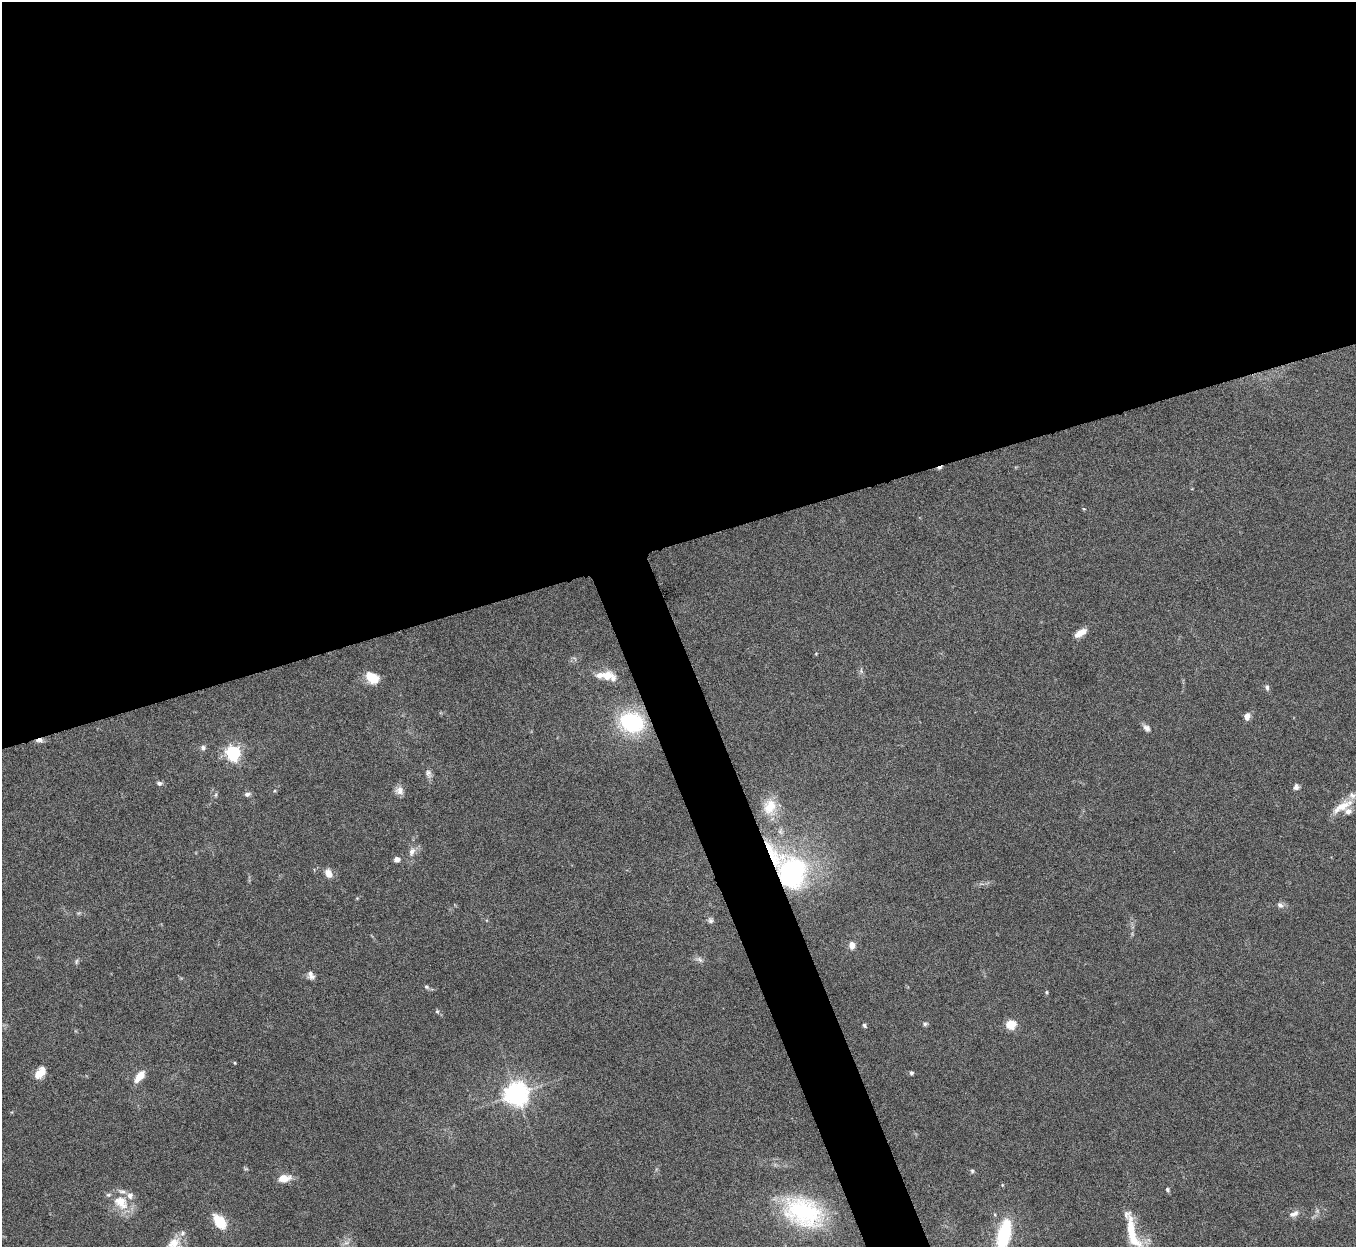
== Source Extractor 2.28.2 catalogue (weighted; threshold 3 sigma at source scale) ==
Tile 2 of 4 x 4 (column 2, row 1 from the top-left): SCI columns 1356-2709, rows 3885-5129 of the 5421 x 5406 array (HDU 1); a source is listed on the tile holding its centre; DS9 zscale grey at full resolution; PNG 1358 x 1249 px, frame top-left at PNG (2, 2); no overlay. Shown black and unused: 46% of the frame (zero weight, under 5 of 10 exposures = <1% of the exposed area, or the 3 px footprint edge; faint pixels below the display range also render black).
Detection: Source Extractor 2.28.2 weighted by HDU 2 'WHT'; one run over the whole footprint, this tile lists its part. Background 0.146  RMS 0.0057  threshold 0.0235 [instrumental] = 3 sigma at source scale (4.09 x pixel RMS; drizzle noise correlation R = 1.36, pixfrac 0.8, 0.05/0.05 arcsec/px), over >= 5 px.
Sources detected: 67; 1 cosmic-ray / hot-pixel residue — not listed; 9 inside a brighter listed object's ellipse — not listed separately; the other 57 listed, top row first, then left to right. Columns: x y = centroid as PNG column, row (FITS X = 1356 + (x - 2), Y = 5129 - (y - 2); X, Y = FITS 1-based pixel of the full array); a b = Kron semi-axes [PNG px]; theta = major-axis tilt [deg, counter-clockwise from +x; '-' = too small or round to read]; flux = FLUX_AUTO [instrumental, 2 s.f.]
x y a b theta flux
1084 509 5 3 - 0.39
1080 633 16 7 30 5.3
816 653 5 3 - 0.44
861 671 8 5 -76 1.2
607 676 15 11 50 5.5
372 678 13 10 -33 11
1267 687 9 5 -74 1.5
1247 716 6 5 - 4.5
632 722 21 16 -13 57
1147 728 11 7 -45 2.2
39 740 8 6 2 2.1
203 748 7 7 - 1.5
233 753 6 6 - 140
428 773 12 8 -71 2.3
159 783 7 5 2 1.4
1296 787 8 7 - 1.7
399 791 11 10 - 3.3
247 794 8 6 9 1.7
216 795 7 4 81 0.78
1342 806 32 10 31 9
770 807 23 17 81 12
412 852 13 8 70 3.5
773 855 44 13 -63 20
397 859 7 6 - 2.5
328 873 10 7 -61 4.8
792 873 29 24 -88 93
1280 905 8 7 - 1.9
710 921 9 7 -73 1.8
852 945 7 6 - 4.3
699 959 12 6 -25 2.1
76 961 9 4 88 0.9
311 976 10 7 -59 2.5
426 987 6 5 - 0.98
1047 992 5 3 - 0.63
437 1011 5 5 - 0.79
925 1024 7 5 1 1
1011 1024 5 5 - 31
864 1025 6 4 -53 0.91
235 1063 4 3 - 0.49
40 1073 15 9 50 5.8
911 1073 6 5 - 0.94
139 1076 16 8 49 6
516 1094 7 7 - 500
246 1169 6 4 -17 0.69
972 1171 6 5 - 0.84
284 1178 17 9 9 5.8
1002 1185 5 4 - 0.59
1167 1190 6 4 -60 1
121 1202 17 12 -43 13
803 1212 51 33 -25 57
1294 1214 15 8 24 3.1
1127 1215 15 12 -33 3.9
219 1222 17 11 -52 12
1004 1234 34 14 77 32
1133 1239 31 13 -47 13
346 1242 9 4 9 1.7
174 1244 23 17 69 9.9
Overlapping masked pixels (flux is a lower limit): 3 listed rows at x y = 39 740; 773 855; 792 873
Isophote crosses this tile's border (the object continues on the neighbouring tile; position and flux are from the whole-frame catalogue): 3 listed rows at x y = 1004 1234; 1133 1239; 174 1244